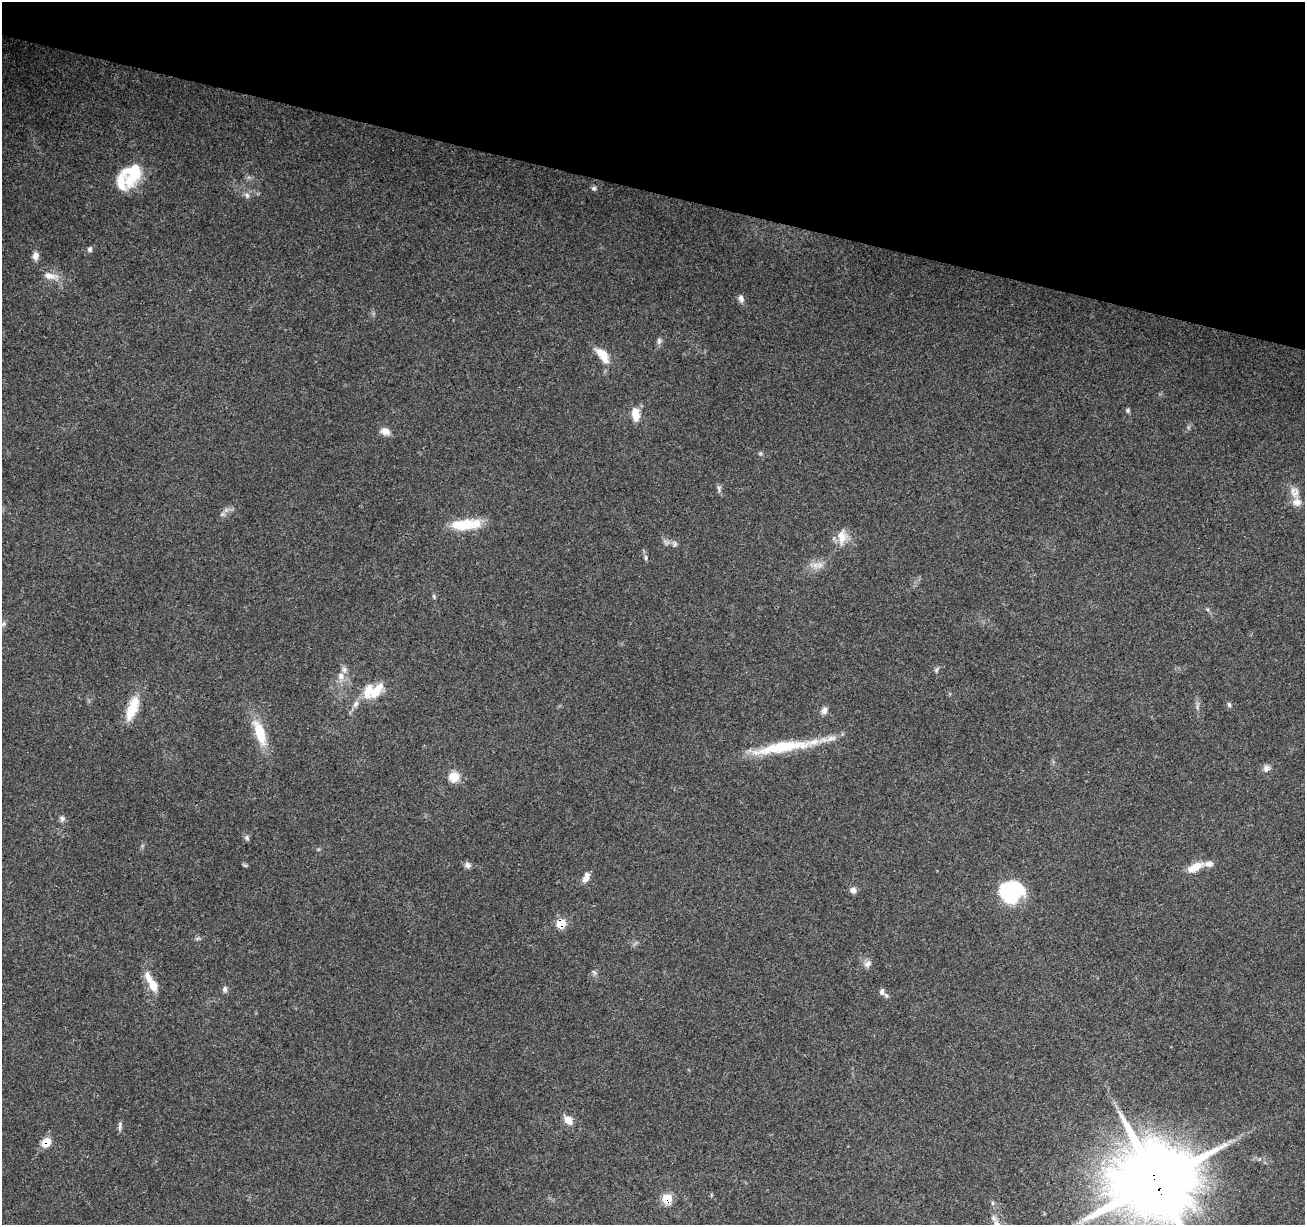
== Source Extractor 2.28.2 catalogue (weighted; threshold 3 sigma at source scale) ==
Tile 2 of 4 x 4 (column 2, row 1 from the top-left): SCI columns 1314-2616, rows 3953-5175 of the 5222 x 5397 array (HDU 1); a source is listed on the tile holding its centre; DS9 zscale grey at full resolution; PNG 1307 x 1227 px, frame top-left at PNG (2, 2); no overlay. Shown black and unused: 16% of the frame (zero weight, under 3 of 4 exposures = <1% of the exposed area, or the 3 px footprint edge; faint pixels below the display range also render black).
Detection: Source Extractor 2.28.2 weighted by HDU 2 'WHT'; one run over the whole footprint, this tile lists its part. Background 0.0493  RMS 0.0061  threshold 0.0273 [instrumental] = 3 sigma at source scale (4.5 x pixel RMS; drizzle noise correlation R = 1.50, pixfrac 1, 0.0396/0.0396 arcsec/px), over >= 5 px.
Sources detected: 61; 1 too faint to see at this stretch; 1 inside a brighter object's white glare — not listed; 7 inside a brighter listed object's ellipse — not listed separately; the other 52 listed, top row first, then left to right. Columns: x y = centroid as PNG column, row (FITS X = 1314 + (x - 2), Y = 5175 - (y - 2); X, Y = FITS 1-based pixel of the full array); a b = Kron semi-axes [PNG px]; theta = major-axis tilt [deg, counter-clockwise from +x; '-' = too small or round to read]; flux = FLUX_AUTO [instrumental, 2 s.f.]
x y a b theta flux
132 174 28 20 65 26
594 188 7 6 - 1.3
247 195 9 6 -52 1.9
90 249 8 6 89 1.5
35 256 11 8 84 3.4
50 276 22 9 -8 6.4
741 298 10 6 -77 2.7
659 341 10 6 83 1.8
603 355 24 11 -51 10
1128 410 6 5 - 1.1
635 414 14 8 -83 9.4
385 431 12 9 -20 4.6
719 488 10 5 -89 1.6
1295 492 18 11 -73 6.3
222 514 8 6 20 1.7
463 525 34 13 2 19
842 537 21 12 86 8.6
675 544 9 5 80 1.6
646 558 9 4 -90 1.3
820 565 11 9 67 4.1
434 596 8 4 -81 0.89
4 624 8 3 71 1.1
936 670 7 5 72 1.2
341 676 11 9 -71 4.5
375 691 25 12 49 13
356 704 10 7 66 2.8
1229 705 7 5 -63 1.1
132 708 30 11 70 17
824 710 10 8 61 3
260 733 35 12 -70 19
786 746 68 14 8 36
1266 768 11 9 40 2.9
454 777 12 11 - 9.2
62 819 8 7 - 1.9
247 838 8 7 - 1.5
245 865 9 3 -33 0.85
467 865 10 7 -36 2.3
1195 867 23 9 26 8.8
586 877 13 7 70 4.4
853 890 9 7 -46 2.4
1009 894 27 21 -47 34
561 923 8 7 - 14
867 964 12 8 48 2.9
152 983 25 8 -61 11
225 989 9 7 -76 1.8
882 991 10 7 -80 2.5
568 1120 12 9 -50 5.3
120 1126 13 4 85 1.8
46 1142 11 8 45 8.8
1156 1181 24 22 38 7200
667 1199 8 8 - 18
992 1203 6 4 90 0.94
Overlapping masked pixels (flux is a lower limit): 4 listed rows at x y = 561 923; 46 1142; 1156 1181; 667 1199
Isophote crosses this tile's border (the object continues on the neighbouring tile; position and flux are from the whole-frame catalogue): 1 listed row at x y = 1156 1181